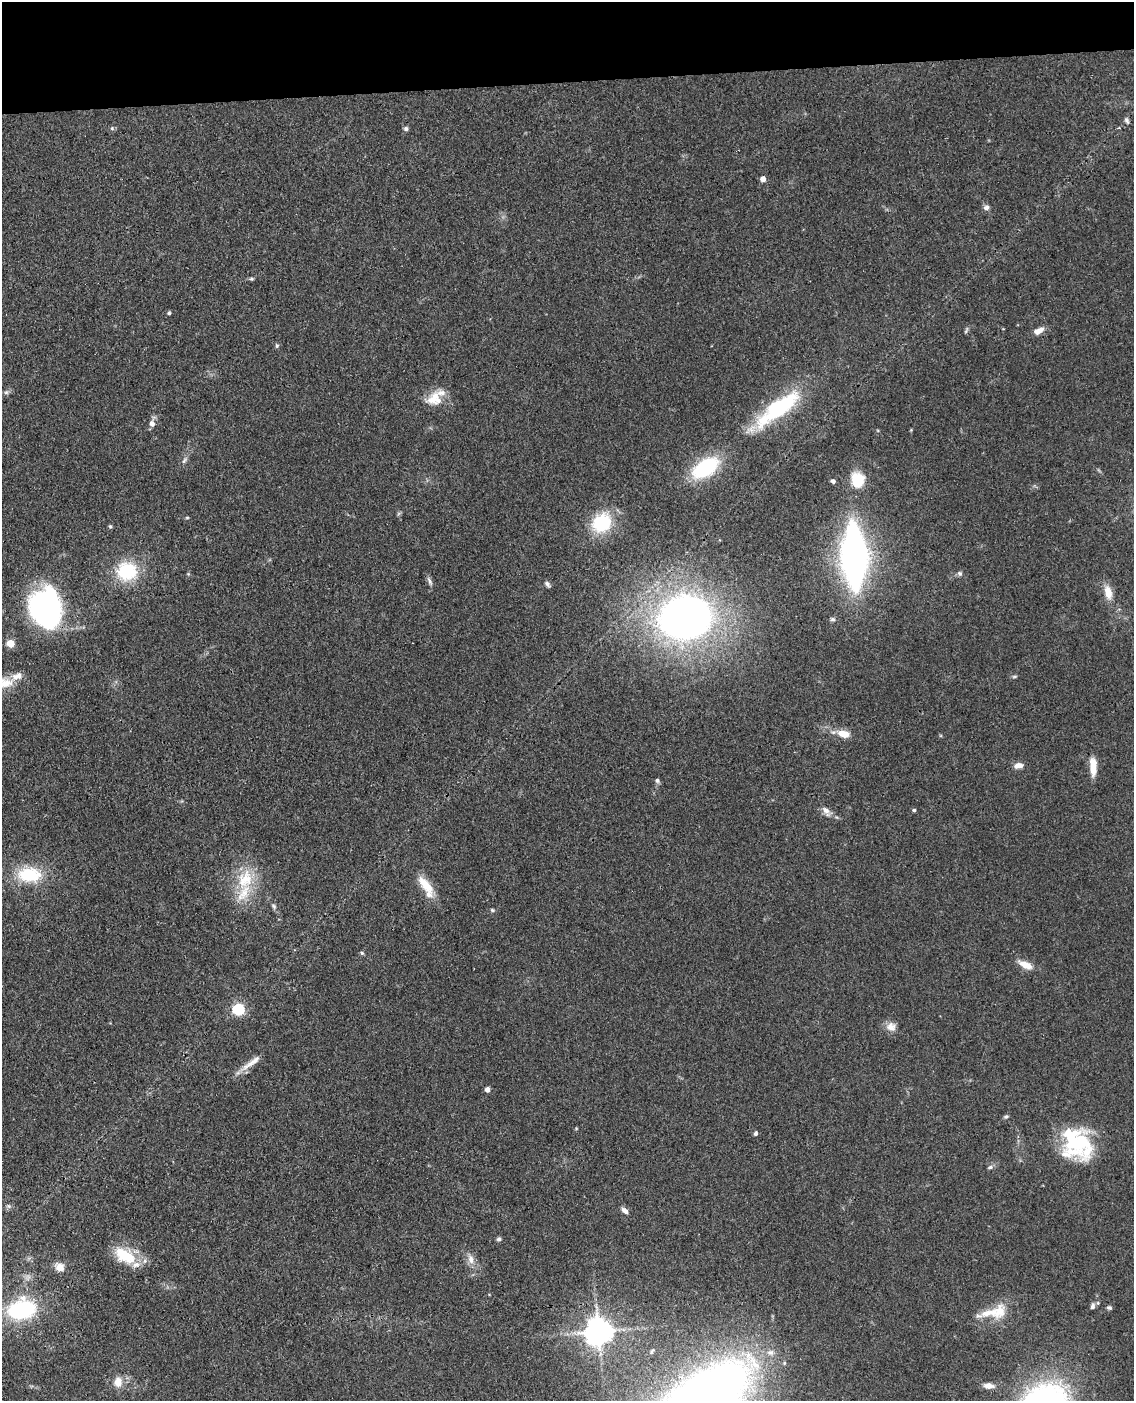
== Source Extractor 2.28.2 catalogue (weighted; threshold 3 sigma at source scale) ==
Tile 3 of 4 x 3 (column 3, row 1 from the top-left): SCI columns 2385-3516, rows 3049-4447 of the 4768 x 4591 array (HDU 1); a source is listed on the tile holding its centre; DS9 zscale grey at full resolution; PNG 1136 x 1403 px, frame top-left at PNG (2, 2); no overlay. Shown black and unused: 6% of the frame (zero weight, under 3 of 4 exposures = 6% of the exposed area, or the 3 px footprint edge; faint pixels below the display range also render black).
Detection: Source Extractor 2.28.2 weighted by HDU 2 'WHT'; one run over the whole footprint, this tile lists its part. Background 0.103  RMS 0.0062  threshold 0.0278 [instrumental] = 3 sigma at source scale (4.5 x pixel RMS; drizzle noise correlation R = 1.50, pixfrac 1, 0.05/0.05 arcsec/px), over >= 5 px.
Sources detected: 77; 1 inside a brighter object's white glare — not listed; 9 inside a brighter listed object's ellipse — not listed separately; the other 67 listed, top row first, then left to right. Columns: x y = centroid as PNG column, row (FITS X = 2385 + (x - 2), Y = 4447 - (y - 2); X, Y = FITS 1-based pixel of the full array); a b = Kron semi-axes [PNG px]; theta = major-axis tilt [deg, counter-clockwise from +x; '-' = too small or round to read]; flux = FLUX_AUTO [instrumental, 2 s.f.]
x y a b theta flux
1126 120 9 4 -61 1.4
406 129 6 6 - 1.4
763 179 5 4 - 4.7
986 208 6 6 - 2.7
251 279 7 4 -8 0.95
169 313 4 4 - 0.95
966 331 9 3 61 0.97
1037 332 9 7 34 3.5
277 346 5 5 - 0.97
6 392 7 4 44 1.4
434 399 22 17 43 11
778 408 49 14 37 70
152 423 8 7 - 2.9
184 460 10 5 54 1.7
705 468 28 15 33 48
858 480 12 10 -85 24
833 481 4 4 - 2
187 518 5 3 - 0.63
602 523 19 15 40 38
110 526 6 4 70 0.88
854 556 40 15 -87 330
127 571 24 22 -1 30
960 573 7 6 - 1.4
430 581 9 4 -71 1.6
547 584 8 5 -56 1.6
1108 592 18 9 -77 7.2
46 608 37 28 -78 140
685 618 37 30 14 460
833 619 6 5 - 1.2
10 643 5 5 - 18
1014 676 7 4 9 0.92
6 683 19 13 0 8.5
843 734 14 8 -15 8.9
1018 765 11 7 9 3.9
1093 767 20 7 -89 9.6
657 780 6 5 - 1.4
914 810 4 4 - 1.1
826 811 14 7 -56 3.7
29 875 29 18 -2 28
245 879 33 21 68 25
425 885 26 10 -49 12
274 906 7 5 -68 1.3
492 910 6 4 -22 0.86
362 953 5 5 - 0.88
1025 965 15 7 -25 8.1
238 1009 6 5 - 64
891 1027 13 12 - 4.9
252 1062 34 7 36 7.2
487 1089 4 4 - 3.7
1006 1116 6 5 - 1.1
756 1133 5 4 - 1.3
1077 1141 37 32 71 51
990 1167 7 5 16 1.4
9 1206 7 5 -2 1.3
625 1211 10 6 -37 2.6
499 1239 6 5 - 1.2
122 1254 24 19 -57 18
471 1259 14 8 -76 4.4
60 1267 9 8 - 6.4
1093 1306 9 6 72 1.9
1109 1308 6 5 - 1.2
21 1309 29 20 12 54
997 1312 26 19 22 15
598 1331 8 8 - 860
770 1352 10 8 -20 3.3
118 1382 11 9 87 7.2
989 1386 13 7 -6 4.5
Overlapping masked pixels (flux is a lower limit): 2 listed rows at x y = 854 556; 46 608
Isophote crosses this tile's border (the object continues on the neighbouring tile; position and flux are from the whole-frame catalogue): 1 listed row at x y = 6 683